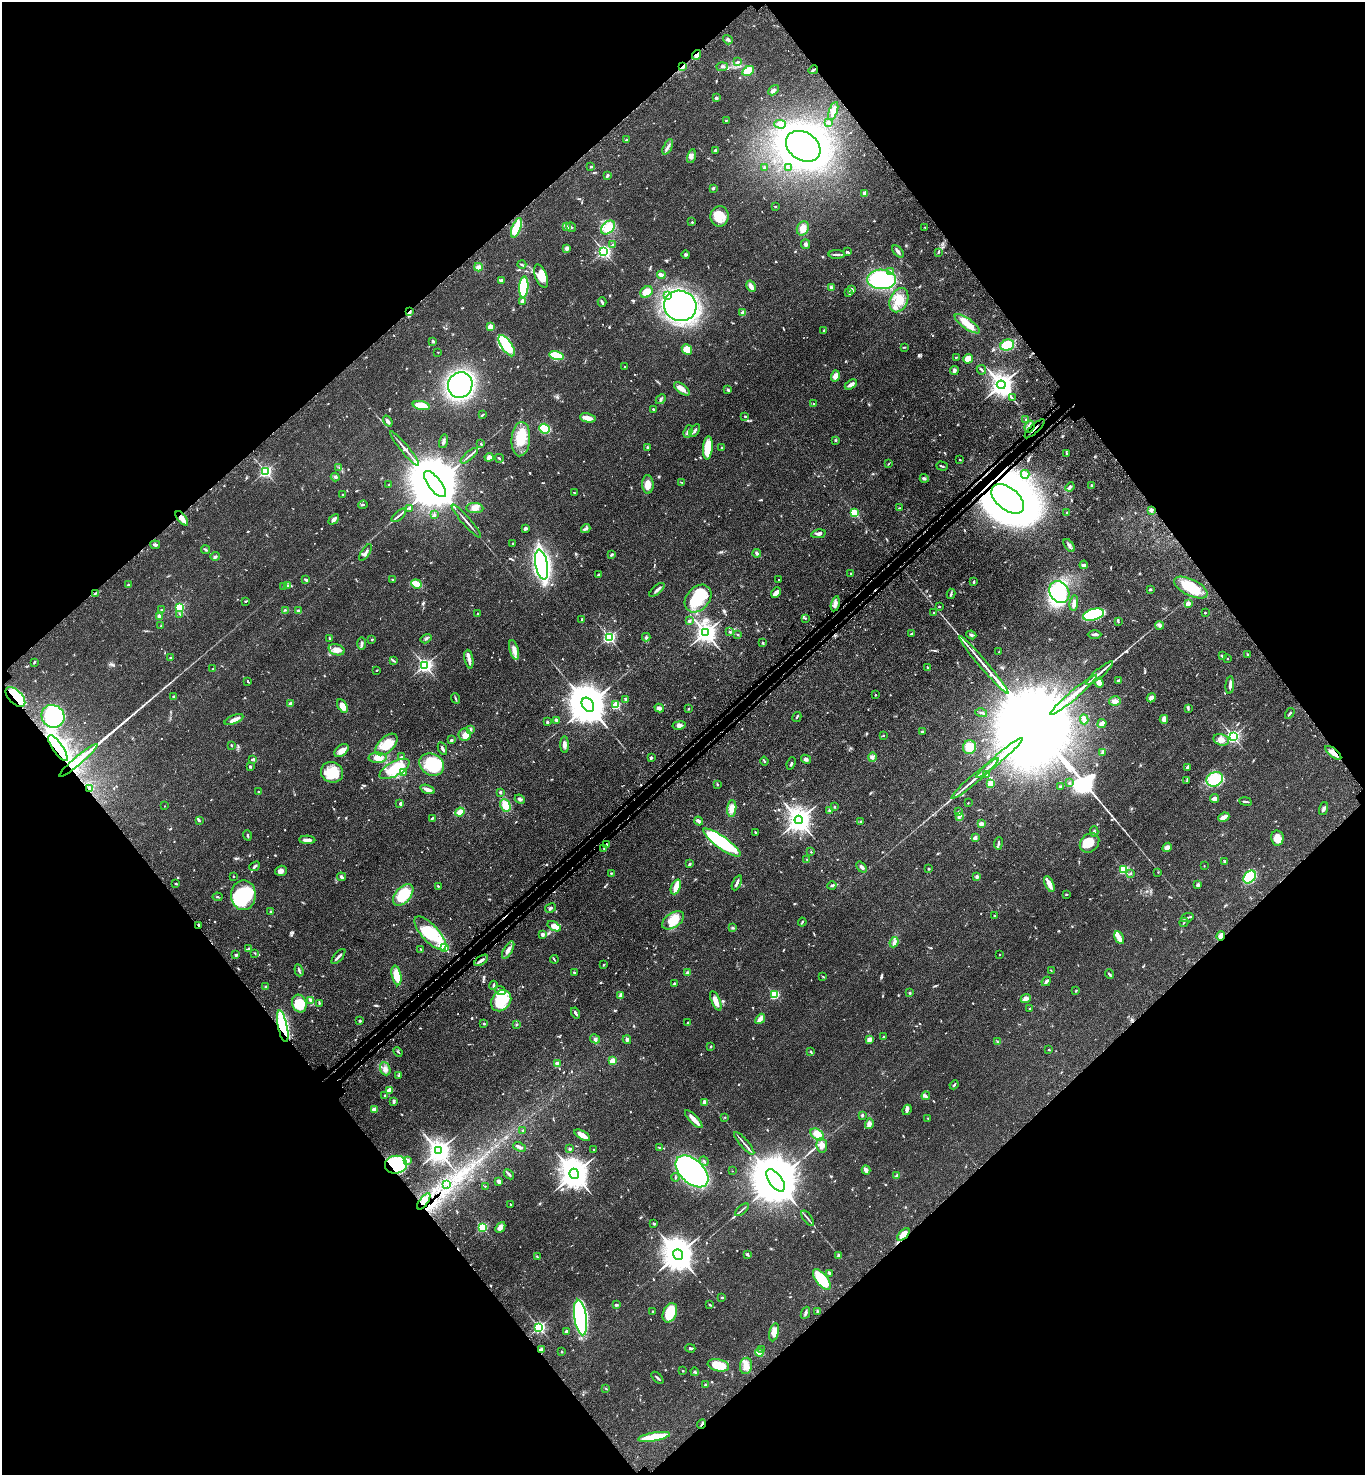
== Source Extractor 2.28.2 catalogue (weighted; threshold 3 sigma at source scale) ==
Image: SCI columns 250-5698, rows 101-5990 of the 6090 x 6092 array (HDU 1 of 3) = the unmasked area's bounding box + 8 px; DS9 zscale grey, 4 x 4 block average (1 PNG px = mean of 4 x 4 image px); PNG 1367 x 1477 px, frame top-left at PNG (2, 2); each listed source drawn as its Kron ellipse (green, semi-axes under 4 px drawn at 4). Shown black and unused: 50% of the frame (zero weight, under 3 of 4 exposures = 6% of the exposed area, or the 3 px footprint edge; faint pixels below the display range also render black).
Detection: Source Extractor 2.28.2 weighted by HDU 2 'WHT'. Background 0.0438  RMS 0.0052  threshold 0.0233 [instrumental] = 3 sigma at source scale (4.5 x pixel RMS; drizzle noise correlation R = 1.50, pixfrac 1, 0.05/0.05 arcsec/px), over >= 5 px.
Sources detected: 943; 2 too faint to see at this stretch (4 x 4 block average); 9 inside a brighter object's white glare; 8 cosmic-ray / hot-pixel residue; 3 long thin detections or spike segments (spike, bleed or trail) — neither listed nor drawn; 13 coinciding with a brighter row at this scale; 59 inside a brighter listed object's ellipse — not listed separately; of the other 849, all 500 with FLUX_AUTO >= 2.07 (the completeness limit of this list) listed and drawn (349 fainter detections not listed), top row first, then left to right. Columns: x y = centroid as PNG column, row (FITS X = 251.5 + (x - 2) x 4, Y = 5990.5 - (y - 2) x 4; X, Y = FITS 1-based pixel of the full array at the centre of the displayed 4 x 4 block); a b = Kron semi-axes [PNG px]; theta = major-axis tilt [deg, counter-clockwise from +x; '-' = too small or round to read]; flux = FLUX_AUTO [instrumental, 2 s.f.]
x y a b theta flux
728 40 5 3 - 7.5
696 55 5 3 - 16
738 62 3 2 - 3.6
683 67 3 2 - 5.4
722 67 5 3 - 6.6
813 70 5 2 - 4.7
748 71 6 4 28 54
773 90 6 3 45 7.9
716 98 2 2 - 18
833 111 9 4 72 18
726 120 3 2 - 2.3
829 122 4 2 - 7.6
780 124 6 4 -3 9.8
627 140 3 2 - 3
803 146 18 14 -33 2100
668 147 8 2 64 8.7
715 150 3 2 - 2.9
691 156 7 4 76 11
591 167 2 2 - 11
764 168 2 2 - 4.5
789 168 3 2 - 2.8
607 175 4 2 - 5.3
713 188 3 2 - 5.6
865 193 2 2 - 64
775 206 2 2 - 3.1
720 216 10 9 - 40
692 222 2 2 - 2.8
566 227 3 2 - 4
571 227 5 2 - 3.2
608 227 8 6 43 31
925 227 2 2 - 2.4
516 228 10 4 69 95
803 228 7 5 67 24
805 244 5 3 - 7
613 245 2 2 - 2.3
566 248 4 4 - 6
604 251 2 2 - 840
898 251 7 3 -49 7.7
848 252 4 2 - 2.9
938 252 3 2 - 2.6
686 254 4 3 - 5.3
837 254 8 2 1 6.8
522 265 4 2 - 3.6
478 267 4 4 - 8.1
891 271 3 2 - 2.5
661 275 4 2 - 9.2
541 276 12 6 -68 41
881 279 14 10 -3 310
502 280 4 3 - 5.3
751 286 6 3 -60 16
524 287 10 4 85 150
831 288 4 3 - 5.6
851 289 3 2 - 7
646 292 7 5 40 31
849 293 4 2 - 4.7
667 296 2 2 - 3.7
899 300 12 9 65 51
522 301 4 3 - 6.2
602 302 5 2 - 5.2
680 306 16 15 - 810
410 312 3 2 - 4.2
743 313 2 2 - 54
967 324 15 5 -36 43
490 327 2 2 - 89
824 331 3 2 - 2.4
433 341 2 2 - 2.4
1007 345 7 5 16 82
507 346 12 5 -55 120
904 347 2 2 - 2.1
687 349 6 4 -46 37
438 352 2 2 - 3.2
556 356 7 4 -14 130
956 357 2 2 - 2.5
968 359 5 4 - 29
625 367 2 2 - 2.9
981 370 5 2 - 5.2
954 371 4 4 - 8.6
835 376 6 4 74 16
851 384 7 2 31 18
460 385 13 12 - 690
1001 385 4 3 - 3300
682 389 9 4 -37 15
728 390 3 2 - 4.9
1012 398 3 2 - 2.2
661 399 5 2 - 3.7
813 403 2 2 - 2.8
421 405 9 4 -11 51
653 409 2 2 - 3.1
483 415 4 2 - 3
745 416 2 2 - 3.2
588 418 8 3 -13 38
1026 419 2 2 - 9.1
388 421 6 3 -54 8
1030 427 6 4 69 16
544 429 5 5 - 200
1035 429 13 2 43 8.6
695 430 7 2 56 6.6
688 431 6 2 70 5.6
521 439 17 9 85 68
835 440 3 2 - 3.2
443 441 7 3 74 7.5
481 443 2 2 - 2.6
647 447 2 2 - 11
404 448 22 3 -50 20
708 448 11 5 84 61
722 448 3 2 - 2.5
1067 454 3 2 - 2.3
469 456 10 2 40 7.7
489 457 4 4 - 14
499 458 4 2 - 3.1
960 460 2 2 - 5.8
889 463 4 2 - 2.1
942 466 6 2 -17 3.9
339 468 3 2 - 2.1
265 471 2 2 - 680
1025 474 4 3 - 6.1
335 477 4 2 - 4.8
924 478 4 3 - 5
682 483 3 2 - 2.4
435 484 16 6 -52 48000
648 484 9 5 -87 25
389 485 2 2 - 3.3
1092 485 4 2 - 3.4
1070 487 5 3 - 5.9
574 493 3 2 - 2.2
342 494 2 2 - 3.2
1008 499 19 11 -39 2200
363 505 4 2 - 3.1
410 508 2 2 - 6.3
475 508 8 5 -2 19
899 508 3 2 - 2.1
1151 510 2 2 - 35
854 513 2 2 - 210
1067 513 3 2 - 4.7
399 515 9 2 42 8.4
434 515 2 2 - 4.1
182 518 8 3 -51 31
334 519 6 3 44 11
466 521 22 2 -49 13
525 528 4 3 - 7.1
586 529 5 2 - 4.9
818 534 7 3 12 8.2
513 544 3 2 - 2.2
155 545 5 3 - 5.5
1069 545 7 3 -53 8.1
205 550 5 2 - 4.1
366 552 9 2 56 11
757 553 4 3 - 4.4
611 555 4 2 - 4.1
215 556 4 2 - 4.8
542 565 15 6 -79 540
1084 565 4 3 - 5.3
851 573 2 2 - 2.5
598 575 3 2 - 2.1
779 579 2 2 - 4.1
306 580 4 2 - 5.3
393 580 2 2 - 4.7
974 582 3 2 - 6.1
416 584 5 3 - 43
128 585 2 2 - 16
287 586 3 2 - 4.2
284 587 3 2 - 2.5
1191 587 18 8 -26 94
1150 589 3 2 - 4.2
657 590 9 2 41 9.7
1059 592 11 9 -56 300
96 593 4 2 - 3.4
776 593 6 3 48 22
951 594 5 2 - 5.2
698 599 15 11 48 130
245 601 4 2 - 2.3
1074 603 8 3 81 14
835 604 8 4 77 14
1188 604 2 2 - 48
939 606 2 2 - 3.1
179 607 2 2 - 330
161 609 3 2 - 2.6
285 610 2 2 - 2.2
299 611 4 2 - 11
934 613 4 3 - 3.7
1205 613 2 2 - 3
180 614 4 2 - 2.6
478 614 3 2 - 2.4
1093 615 11 5 16 200
159 616 3 3 - 9.3
805 618 3 2 - 2.2
582 620 3 2 - 2.9
689 621 2 2 - 15
1118 622 3 2 - 2.3
1160 625 4 3 - 6.7
161 626 2 2 - 2.2
730 632 2 2 - 3.6
705 633 3 3 - 2500
911 634 3 2 - 4.4
738 635 3 2 - 2.1
971 635 5 3 - 5.6
1094 635 7 2 0 6.2
609 637 2 2 - 620
646 637 4 2 - 3.6
330 639 4 2 - 4.9
372 639 3 2 - 2.3
426 639 6 2 31 4.2
362 643 6 2 90 5.6
763 643 3 2 - 2.2
336 650 8 5 -17 20
514 650 10 4 -75 18
999 652 3 2 - 2.3
1248 654 3 2 - 3.4
1222 656 3 2 - 3.8
170 658 2 2 - 8.9
469 659 9 3 -80 16
1227 659 2 2 - 3
393 661 4 2 - 3.2
34 662 3 2 - 3
425 665 2 2 - 920
984 665 38 2 -50 37
928 668 3 2 - 2.5
213 669 2 2 - 2.3
377 670 2 2 - 2.6
1099 673 17 2 40 14
1119 680 3 2 - 5.7
248 681 3 2 - 2.9
1099 683 5 3 - 15
1230 685 9 3 84 9.5
875 695 2 2 - 6.3
1073 695 31 2 40 63
15 697 12 6 -45 150
174 697 2 2 - 17
455 698 5 2 - 3.6
1151 698 5 4 - 12
625 699 3 2 - 4
1115 701 6 4 17 12
291 703 4 3 - 3.9
588 705 7 5 -55 15000
616 705 2 2 - 170
342 706 7 4 -58 28
659 708 5 2 - 14
688 709 2 2 - 2.3
1188 709 4 2 - 3.7
981 713 6 2 -14 4.1
1290 713 6 2 56 6.5
53 716 12 11 - 300
797 717 5 2 - 3
1084 719 5 2 - 19
1164 719 4 3 - 22
234 720 10 3 22 16
556 720 3 2 - 4.3
547 722 2 2 - 5.4
1102 723 5 3 - 15
679 725 7 4 9 10
470 730 3 2 - 2.7
922 732 2 2 - 5.4
465 735 6 6 - 23
884 735 2 2 - 6.9
1233 736 2 2 - 810
451 740 2 2 - 19
1221 740 8 5 -14 21
386 744 13 7 43 57
231 745 2 2 - 3.4
564 745 8 3 -88 11
969 747 7 6 - 44
58 748 15 5 -56 710
442 749 6 2 -64 6.8
341 751 8 5 38 19
1103 752 2 2 - 2.2
1333 753 10 3 -38 27
402 757 3 2 - 2.4
872 757 5 3 - 6.2
378 758 9 5 1 23
651 758 2 2 - 9.4
999 758 30 2 40 61
252 759 4 2 - 3.4
806 759 5 3 - 7.4
78 760 25 2 40 110
764 761 4 2 - 2.8
791 763 6 2 67 3.9
432 765 13 10 -29 120
250 766 3 2 - 4.6
1187 767 4 2 - 7.3
395 769 17 7 29 80
332 772 11 10 - 51
404 773 2 2 - 3.2
987 775 4 2 - 2.5
975 779 31 2 40 28
1215 779 8 7 - 120
1187 781 2 2 - 2.1
991 783 2 2 - 140
1069 783 3 2 - 2.7
717 784 3 2 - 3
1060 786 2 2 - 2.2
89 789 3 2 - 7.9
428 789 7 3 -18 14
258 792 2 2 - 5.3
500 792 2 2 - 6
1215 798 4 2 - 20
520 799 5 2 - 5.5
1246 802 6 2 -9 5.7
400 803 4 2 - 5
968 803 2 2 - 2.5
505 805 6 5 - 32
164 806 2 2 - 2.2
834 807 2 2 - 2.4
732 809 8 4 84 25
1323 809 6 2 71 7.3
830 810 2 2 - 32
460 812 5 3 - 31
958 812 3 2 - 2.2
959 816 3 2 - 4.7
1224 817 5 3 - 19
432 818 4 2 - 3.1
799 820 4 4 - 3700
199 821 3 2 - 3
699 821 5 3 - 12
861 822 3 2 - 2.8
981 824 3 2 - 11
755 832 2 2 - 5.7
1094 832 5 2 - 3.6
247 835 5 2 - 5.1
975 838 2 2 - 30
1277 838 7 6 - 34
307 840 8 3 -2 16
722 843 22 6 -36 320
998 843 6 2 83 4.4
1090 843 11 8 45 48
606 844 3 2 - 2.6
1167 847 5 4 - 17
604 848 2 2 - 3.1
811 852 2 2 - 2.6
807 859 2 2 - 2.9
1225 861 3 2 - 5.7
689 864 3 2 - 4
255 866 6 2 41 8.2
1204 866 2 2 - 3.2
862 867 6 3 -51 8
929 869 3 2 - 2.6
1124 869 2 2 - 290
281 871 6 5 - 13
1158 872 2 2 - 2.1
611 873 2 2 - 6.9
1130 873 3 2 - 3.9
233 876 2 2 - 2.3
342 877 4 3 - 7.1
977 877 2 2 - 26
1250 877 7 5 50 170
737 883 8 2 66 10
176 884 2 2 - 2.7
1049 884 8 3 -65 25
1198 885 4 3 - 6
438 886 3 2 - 2.4
832 886 4 3 - 5.9
676 887 8 4 68 28
243 895 15 12 90 210
403 895 12 7 49 110
1066 895 3 2 - 3.3
218 897 5 2 - 2.8
550 908 6 2 30 5.7
271 912 3 2 - 3.6
994 916 4 2 - 2.8
1187 918 6 2 20 5.8
673 920 12 7 34 65
802 922 4 2 - 3.4
1184 922 5 2 - 2.6
198 925 4 2 - 3.6
554 926 7 4 -32 33
732 928 3 3 - 3.5
430 933 21 8 -47 120
542 934 4 4 - 5.8
1221 936 5 4 - 14
1119 938 7 3 -62 22
894 942 5 3 - 9.5
444 947 2 2 - 180
248 949 3 2 - 7
420 949 3 2 - 2.5
508 950 9 3 59 12
255 953 2 2 - 2.5
236 955 3 2 - 5.7
1000 955 2 2 - 3.8
338 956 9 2 48 7.7
554 959 4 2 - 2.5
481 960 8 2 34 16
603 965 2 2 - 2.8
299 970 6 2 -71 5.3
1051 970 3 2 - 2.1
574 972 2 2 - 6.6
688 973 2 2 - 22
1109 974 5 2 - 3.9
396 975 10 4 -78 54
823 977 4 2 - 2.5
1046 981 5 3 - 6.7
674 983 3 2 - 2.2
493 985 4 2 - 3.5
265 987 3 2 - 2.4
500 990 5 3 - 8.8
1076 990 3 2 - 2.3
910 993 2 2 - 11
620 995 3 2 - 3.5
775 995 2 2 - 270
1026 998 5 3 - 14
310 1000 4 3 - 6.9
501 1001 11 9 50 98
716 1001 10 3 -68 21
319 1003 4 2 - 2.9
299 1004 9 7 -74 74
1030 1009 2 2 - 8.9
575 1013 6 2 -61 6
760 1019 6 3 49 22
360 1021 3 2 - 3.1
484 1023 3 2 - 2.9
688 1023 2 2 - 2.4
516 1025 3 2 - 3
283 1026 16 5 -78 350
883 1037 3 2 - 2.6
595 1039 5 3 - 5.6
869 1039 2 2 - 61
627 1040 4 3 - 5.6
998 1042 3 2 - 3
711 1047 2 2 - 2.9
1049 1050 2 2 - 5.7
811 1051 4 2 - 3
398 1052 5 2 - 3
613 1061 2 2 - 82
557 1063 3 3 - 7.7
385 1069 6 5 - 13
398 1075 3 2 - 3.3
954 1085 5 2 - 4.2
389 1090 3 2 - 12
385 1095 2 2 - 5.2
926 1096 4 3 - 4.8
394 1101 4 3 - 4.8
705 1102 2 2 - 57
374 1109 3 3 - 15
907 1110 5 3 - 9.7
862 1115 3 3 - 3.4
725 1117 2 2 - 4.1
928 1118 3 2 - 2.3
694 1119 12 3 -46 32
869 1124 5 3 - 13
523 1130 3 2 - 2.5
817 1134 7 5 -35 29
582 1135 8 3 -30 31
744 1143 14 2 -49 9
822 1145 7 5 -83 17
520 1147 6 2 -23 8.7
660 1148 4 2 - 2.9
570 1149 2 2 - 18
594 1149 2 2 - 2.4
438 1151 4 3 - 3100
408 1160 3 2 - 5
704 1161 5 2 - 3.4
396 1165 11 9 7 580
866 1170 4 2 - 18
692 1171 19 12 -44 1200
732 1171 2 2 - 2.3
509 1174 6 3 -44 6
574 1174 5 4 - 6100
897 1176 4 3 - 6.2
675 1177 4 2 - 2.6
776 1180 13 6 -53 37000
499 1182 3 3 - 14
447 1184 3 3 - 4.8
485 1186 2 2 - 3.9
424 1201 9 3 54 17
510 1204 2 2 - 4.9
742 1210 8 2 42 4.9
808 1218 9 2 -54 5.4
654 1223 3 2 - 3
482 1227 2 2 - 350
500 1227 6 4 48 14
903 1234 7 4 44 37
747 1254 3 3 - 4.4
678 1255 5 5 - 7700
839 1255 3 2 - 5
537 1256 3 2 - 2.9
829 1273 3 2 - 6.8
822 1279 12 5 -51 100
722 1298 2 2 - 2.8
616 1305 3 2 - 5.1
710 1305 4 2 - 3.6
652 1311 2 2 - 2.4
817 1312 3 2 - 2.8
670 1313 10 6 67 93
805 1313 6 2 68 5.7
580 1318 18 6 -82 650
539 1327 2 2 - 650
566 1331 2 2 - 14
774 1332 9 4 77 22
690 1348 5 2 - 6.7
762 1349 2 2 - 2.4
541 1350 4 3 - 11
562 1352 3 2 - 2.1
759 1353 4 3 - 22
718 1365 11 6 -12 80
746 1366 8 6 81 21
683 1371 2 2 - 8
695 1372 4 2 - 3.6
657 1378 7 2 -45 5
705 1385 3 2 - 5
606 1389 3 2 - 2.8
702 1424 5 2 - 4.5
654 1437 16 3 10 140
Overlapping masked pixels (flux is a lower limit): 25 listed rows (the first 20) at x y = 696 55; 683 67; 813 70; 410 312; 1030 427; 1035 429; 1008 499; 1151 510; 182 518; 835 604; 15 697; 58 748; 1333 753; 78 760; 89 789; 606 844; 198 925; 1221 936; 481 960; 283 1026
Diffuse or blended objects may show on this block-average render without a row.